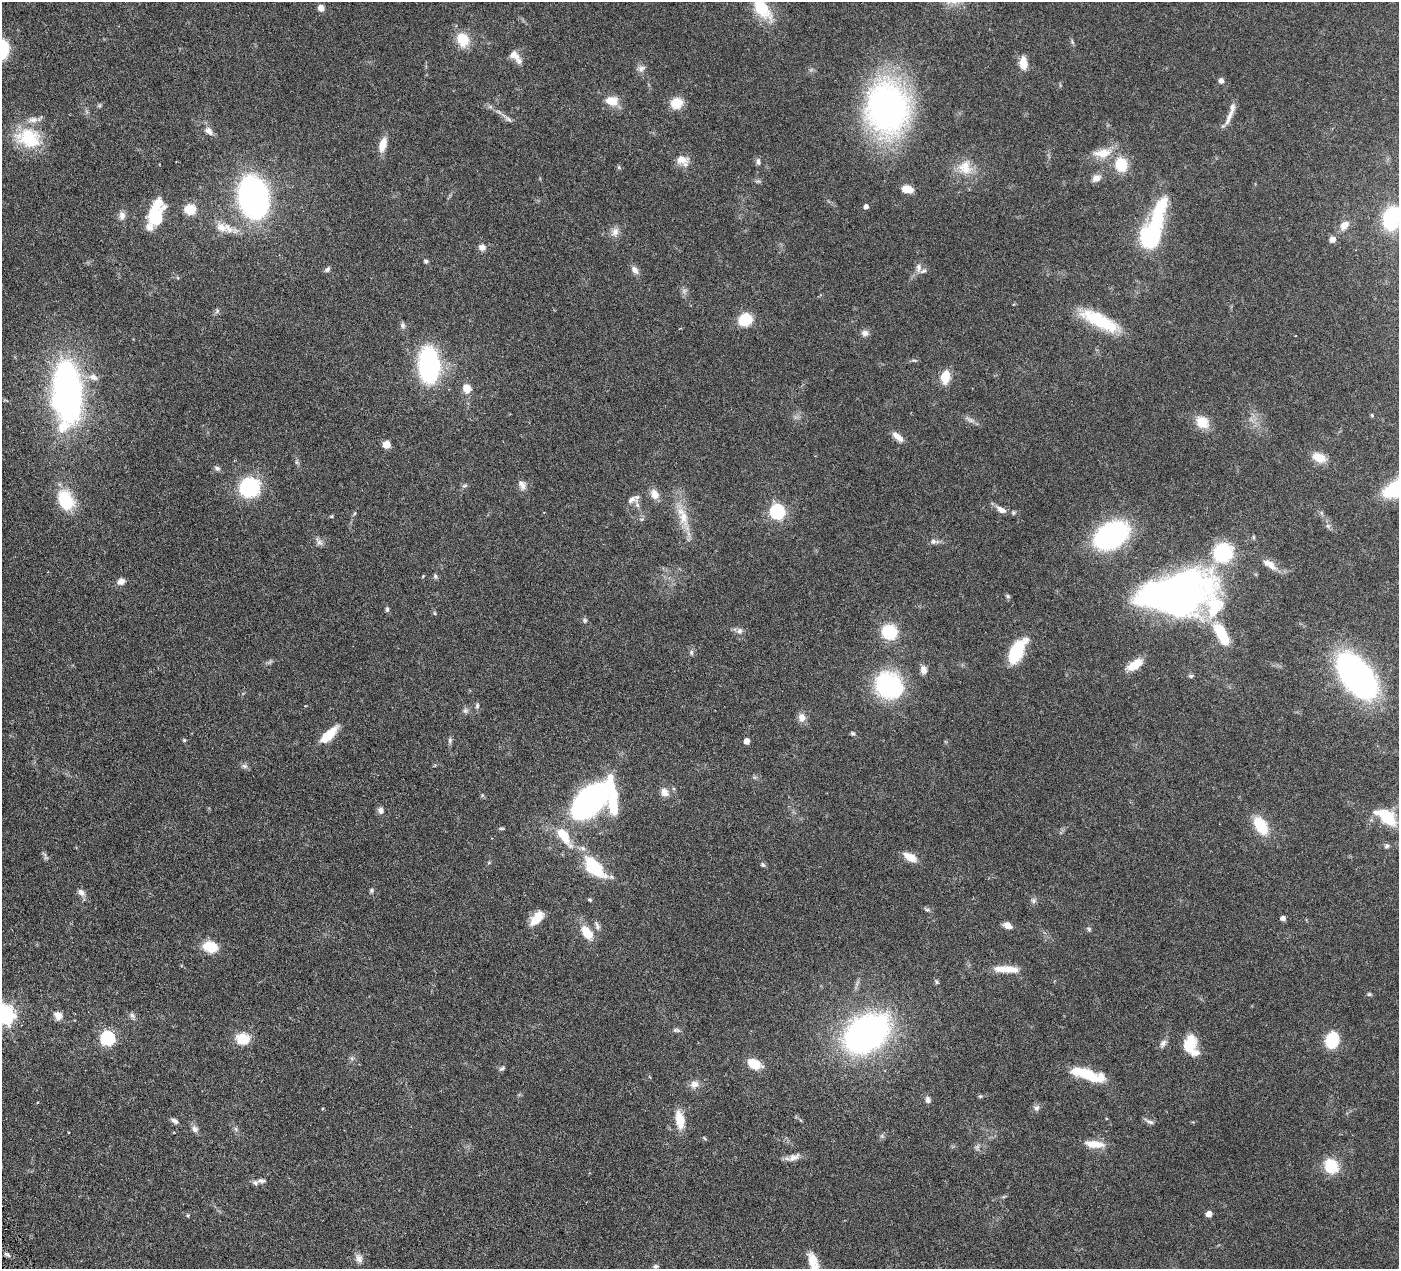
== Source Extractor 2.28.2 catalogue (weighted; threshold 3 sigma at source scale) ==
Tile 7 of 4 x 4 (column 3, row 2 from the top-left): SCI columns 2800-4196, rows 2837-4103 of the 5599 x 5543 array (HDU 1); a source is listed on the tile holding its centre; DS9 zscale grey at full resolution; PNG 1401 x 1271 px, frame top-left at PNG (2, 2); no overlay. Shown black and unused: <1% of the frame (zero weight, under 3 of 6 exposures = <1% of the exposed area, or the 3 px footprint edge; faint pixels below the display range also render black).
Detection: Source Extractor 2.28.2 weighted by HDU 2 'WHT'; one run over the whole footprint, this tile lists its part. Background 0.0864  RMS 0.0036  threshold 0.0149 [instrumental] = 3 sigma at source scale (4.09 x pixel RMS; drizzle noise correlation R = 1.36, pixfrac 0.8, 0.05/0.05 arcsec/px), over >= 5 px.
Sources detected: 174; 2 too faint to see at this stretch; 7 inside a brighter object's white glare — not listed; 9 inside a brighter listed object's ellipse — not listed separately; the other 156 listed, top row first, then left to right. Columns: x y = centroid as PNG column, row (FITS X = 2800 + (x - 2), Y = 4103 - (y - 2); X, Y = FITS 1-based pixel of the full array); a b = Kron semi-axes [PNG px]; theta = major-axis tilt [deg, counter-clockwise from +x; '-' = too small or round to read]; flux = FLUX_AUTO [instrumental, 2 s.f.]
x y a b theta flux
762 7 42 20 -62 14
321 8 7 7 - 1.8
463 40 17 13 -67 7.4
2 49 16 10 87 17
515 56 20 9 -51 3.3
1023 63 15 9 -87 4
641 68 11 7 18 1.4
1221 81 6 6 - 1.1
611 101 15 9 -7 5.3
676 103 11 10 - 6.6
888 107 37 29 -75 150
1229 117 29 6 65 2.7
509 119 10 5 -43 1
209 131 11 7 -41 1.9
29 138 32 24 -18 16
383 145 15 8 73 4.5
1103 153 26 12 6 6.2
682 160 16 12 -30 3.8
758 162 8 6 -79 1
1121 165 18 14 -78 8.5
619 167 5 5 - 0.47
965 167 21 18 -79 6.7
1096 178 12 8 26 2.2
907 189 11 7 -7 3.9
253 197 25 18 -80 130
866 206 4 4 - 1.4
190 209 14 12 -1 5.2
122 216 12 8 -88 1.8
153 216 37 11 69 13
1391 218 20 15 77 22
1344 225 13 9 48 2.7
221 227 16 12 -30 4
615 232 13 9 60 2.1
1149 238 27 24 -87 23
1332 239 7 7 - 1.7
482 247 9 8 - 1.6
426 261 5 5 - 0.58
918 268 13 7 87 1.6
327 269 7 6 - 0.85
635 270 11 7 -58 1.7
217 311 7 4 72 0.55
745 320 11 9 35 13
1100 321 45 14 -27 18
403 325 8 6 -74 0.87
865 333 9 8 - 1.5
914 360 6 4 -18 0.44
429 365 21 11 -86 90
93 377 12 8 -24 2.2
945 377 11 8 82 7.4
467 388 12 9 -70 3.2
67 392 46 20 -88 170
1372 415 5 4 - 0.35
1202 422 17 13 -38 5.3
898 437 16 7 -40 2.5
386 444 7 7 - 2.9
1319 458 15 10 -27 5.1
217 468 8 6 -36 0.86
522 485 13 8 -66 1.8
465 486 8 4 10 0.55
249 487 21 20 - 21
654 494 13 9 -60 2.9
66 500 25 17 -62 13
632 500 14 9 22 2
1001 510 13 7 -27 2.3
777 512 6 6 - 65
355 513 6 3 70 0.34
683 517 25 13 -78 7
1328 526 7 4 -71 0.66
1111 535 30 20 27 56
933 541 10 6 -3 1.3
319 542 10 7 -30 1.3
1223 552 16 15 - 24
1270 564 23 8 -35 3.5
435 576 7 5 -87 0.64
121 581 9 7 23 2.1
1178 591 77 39 9 150
1008 596 7 5 -47 0.53
387 609 6 5 - 0.56
435 613 6 4 -88 0.34
585 620 7 6 - 0.67
739 631 9 7 88 1.3
1220 631 17 9 -56 12
889 632 13 12 - 15
691 652 8 6 87 0.79
1016 652 25 10 58 18
1135 665 19 9 33 5.6
923 670 11 8 -83 1.9
1191 676 7 4 10 0.57
1357 676 32 17 -53 150
889 685 27 23 -35 38
477 706 8 5 72 0.62
465 711 8 6 -45 0.84
802 717 12 10 -82 2.2
853 733 6 5 - 0.52
329 735 24 9 43 7.2
184 740 5 4 - 0.44
450 740 8 6 77 0.76
747 741 5 4 - 2.6
244 766 9 5 -26 0.95
664 792 12 9 -59 2.2
482 795 6 4 -72 0.41
589 801 25 15 45 120
380 810 8 6 -74 1.3
1386 817 28 14 -36 12
1261 825 20 11 -59 10
501 828 8 4 0 0.44
564 836 31 12 -55 8.5
1387 846 7 5 40 0.67
910 857 14 7 -30 4.6
763 865 7 5 -41 0.57
594 868 24 12 -46 18
372 890 6 5 - 0.57
81 892 12 7 -51 1.5
1034 901 7 7 - 0.87
927 910 6 5 - 0.59
537 918 18 9 47 5.5
1283 918 4 4 - 1.6
1008 925 9 6 -26 2.4
597 926 12 5 -73 1
1089 929 5 5 - 0.54
587 932 15 9 -54 6.6
210 947 15 11 -14 7.6
1007 969 29 7 -2 5.5
937 982 6 4 -89 0.51
1369 994 5 5 - 0.46
5 1015 7 7 - 150
132 1015 8 6 -58 0.98
58 1016 11 9 -56 2.2
676 1030 9 5 -7 0.8
866 1033 32 22 34 150
107 1038 6 6 - 57
243 1039 11 9 -7 8.8
1332 1040 11 8 77 19
1163 1043 12 7 54 1.3
1191 1045 23 14 -76 9
754 1064 14 8 -23 8
502 1068 9 4 30 0.65
1086 1074 36 10 -20 13
694 1084 11 9 24 2.1
980 1096 5 5 - 0.43
928 1100 8 6 -70 1.2
1036 1108 9 8 - 1.1
680 1120 20 9 -82 6.6
175 1121 9 6 -31 1.2
1149 1121 14 4 -26 1
195 1129 9 8 - 1.4
236 1129 6 5 - 0.64
1094 1144 24 8 -5 4.8
794 1157 17 8 24 2.3
1331 1166 15 13 -58 9.9
261 1181 12 6 -4 1.2
1209 1214 5 4 - 3.5
188 1215 5 4 - 0.37
359 1258 12 9 -52 1.8
812 1260 19 13 -68 4.6
656 1266 8 5 9 0.67
Isophote crosses this tile's border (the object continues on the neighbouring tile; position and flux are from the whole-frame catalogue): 4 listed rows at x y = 762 7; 2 49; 1391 218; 5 1015